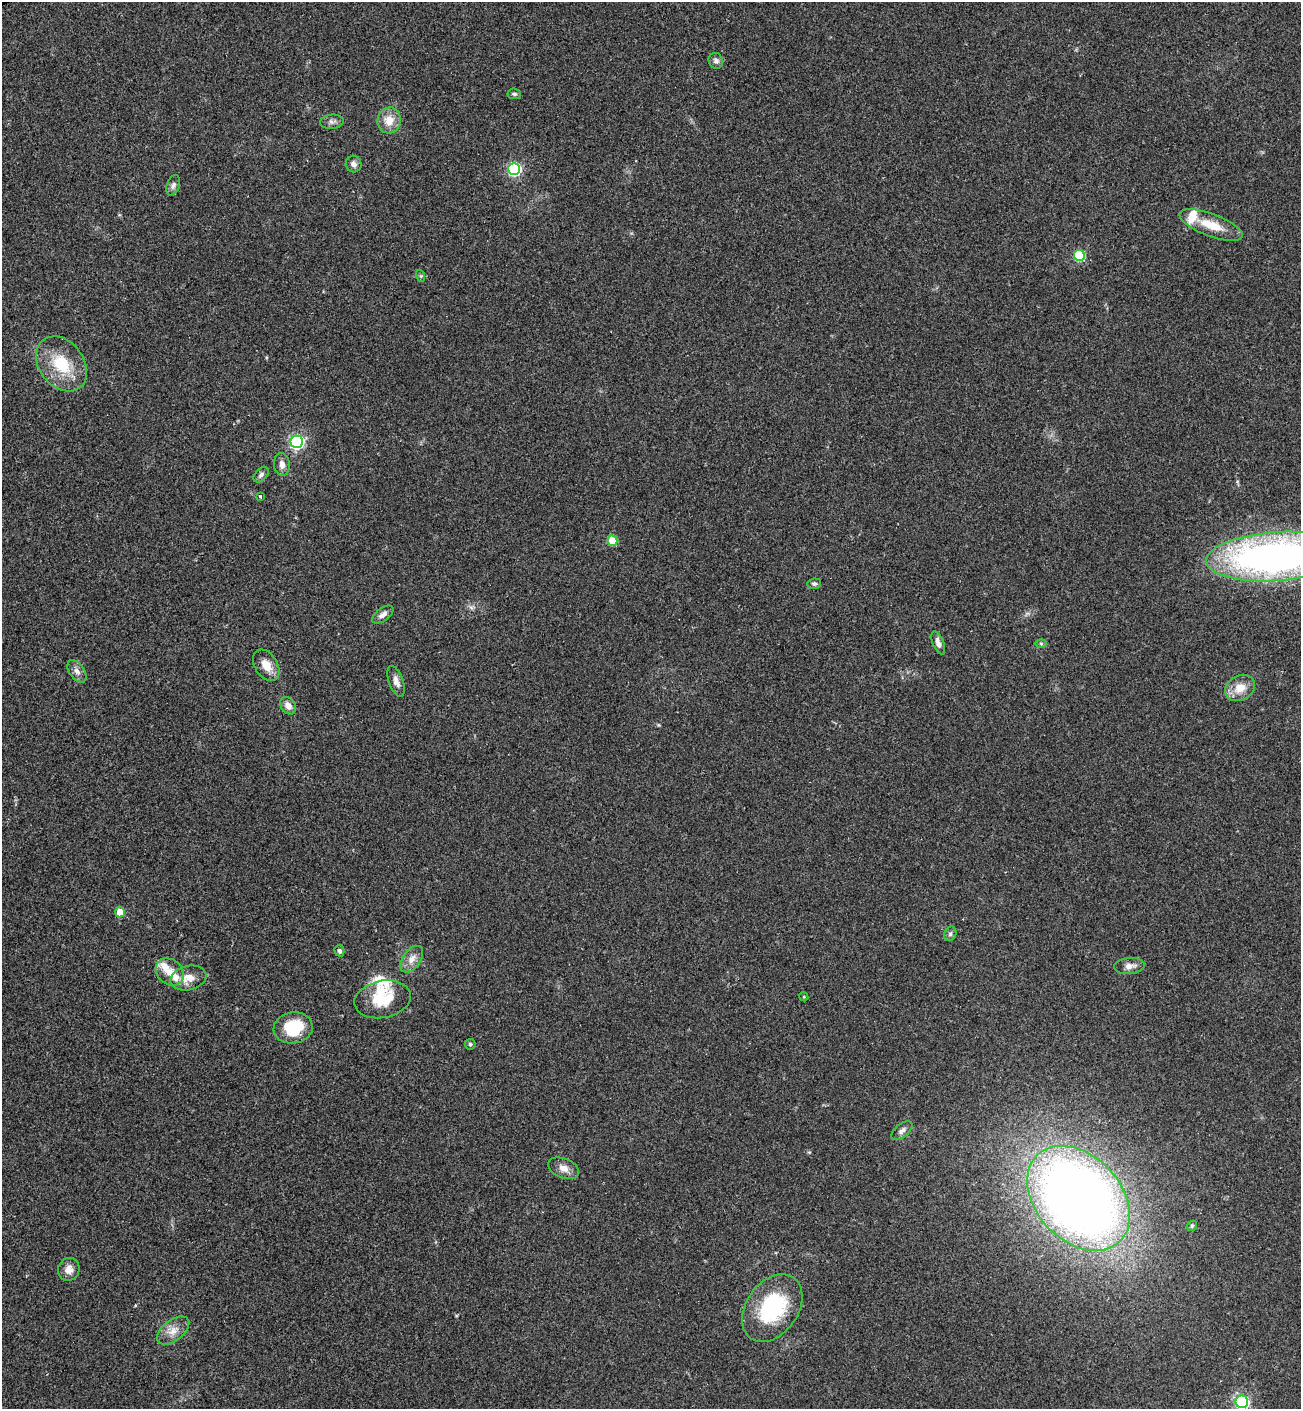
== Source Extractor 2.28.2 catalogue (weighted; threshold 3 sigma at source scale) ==
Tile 11 of 4 x 4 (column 3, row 3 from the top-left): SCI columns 2990-4288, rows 1488-2894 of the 5853 x 5823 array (HDU 1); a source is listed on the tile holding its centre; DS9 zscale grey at full resolution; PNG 1303 x 1411 px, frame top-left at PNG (2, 2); each listed source drawn as its Kron ellipse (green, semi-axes under 4 px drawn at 4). Shown black and unused: <1% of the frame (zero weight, under 2 of 3 exposures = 7% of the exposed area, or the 3 px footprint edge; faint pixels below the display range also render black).
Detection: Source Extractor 2.28.2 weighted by HDU 2 'WHT'; one run over the whole footprint, this tile lists its part. Background 0.05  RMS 0.0075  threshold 0.0338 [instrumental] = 3 sigma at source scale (4.5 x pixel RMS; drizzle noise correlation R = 1.50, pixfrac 1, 0.05/0.05 arcsec/px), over >= 5 px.
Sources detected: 50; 5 inside a brighter listed object's ellipse — not listed separately; the other 45 listed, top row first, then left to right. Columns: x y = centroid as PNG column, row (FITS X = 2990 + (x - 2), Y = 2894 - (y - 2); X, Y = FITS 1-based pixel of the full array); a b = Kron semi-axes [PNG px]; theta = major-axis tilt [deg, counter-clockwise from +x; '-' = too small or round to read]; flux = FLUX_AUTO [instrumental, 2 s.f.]
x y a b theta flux
716 61 8 7 - 2.6
514 94 7 5 -6 1.4
389 120 13 11 76 9.6
332 122 12 7 6 2.6
354 164 8 7 - 3.2
514 169 6 6 - 110
173 185 11 6 72 2.4
1211 225 34 11 -20 17
1079 256 5 5 - 48
421 276 6 4 -71 0.88
61 364 30 22 -52 29
297 442 6 6 - 150
282 464 11 8 -86 3.7
261 475 9 5 45 2
260 497 3 3 - 1.6
612 541 5 5 - 22
1276 557 70 24 4 370
814 584 7 5 7 1.4
383 614 12 6 36 3.4
938 643 12 5 -68 3.7
1041 643 6 4 0 1.1
266 665 17 11 -58 8.8
77 671 13 7 -55 3.6
396 681 16 7 -70 4.1
1240 688 16 12 28 10
288 706 9 7 -55 4.5
120 912 5 5 - 15
950 934 7 6 - 1.7
339 951 6 5 - 1.6
412 959 15 9 54 6
1129 966 15 8 5 4.3
170 972 15 12 -39 8
188 978 18 12 14 9
804 997 4 3 - 0.66
383 999 28 18 11 23
293 1028 19 15 9 28
470 1044 5 5 - 1.2
902 1131 12 6 39 2.8
564 1168 16 9 -22 5.5
1078 1198 60 42 -47 770
1192 1226 6 4 46 1.1
69 1269 12 10 66 5.3
772 1308 37 26 54 57
173 1331 19 10 37 7.5
1242 1402 6 6 - 130
Isophote crosses this tile's border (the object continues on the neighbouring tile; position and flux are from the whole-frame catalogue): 2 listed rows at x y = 1276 557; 1242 1402